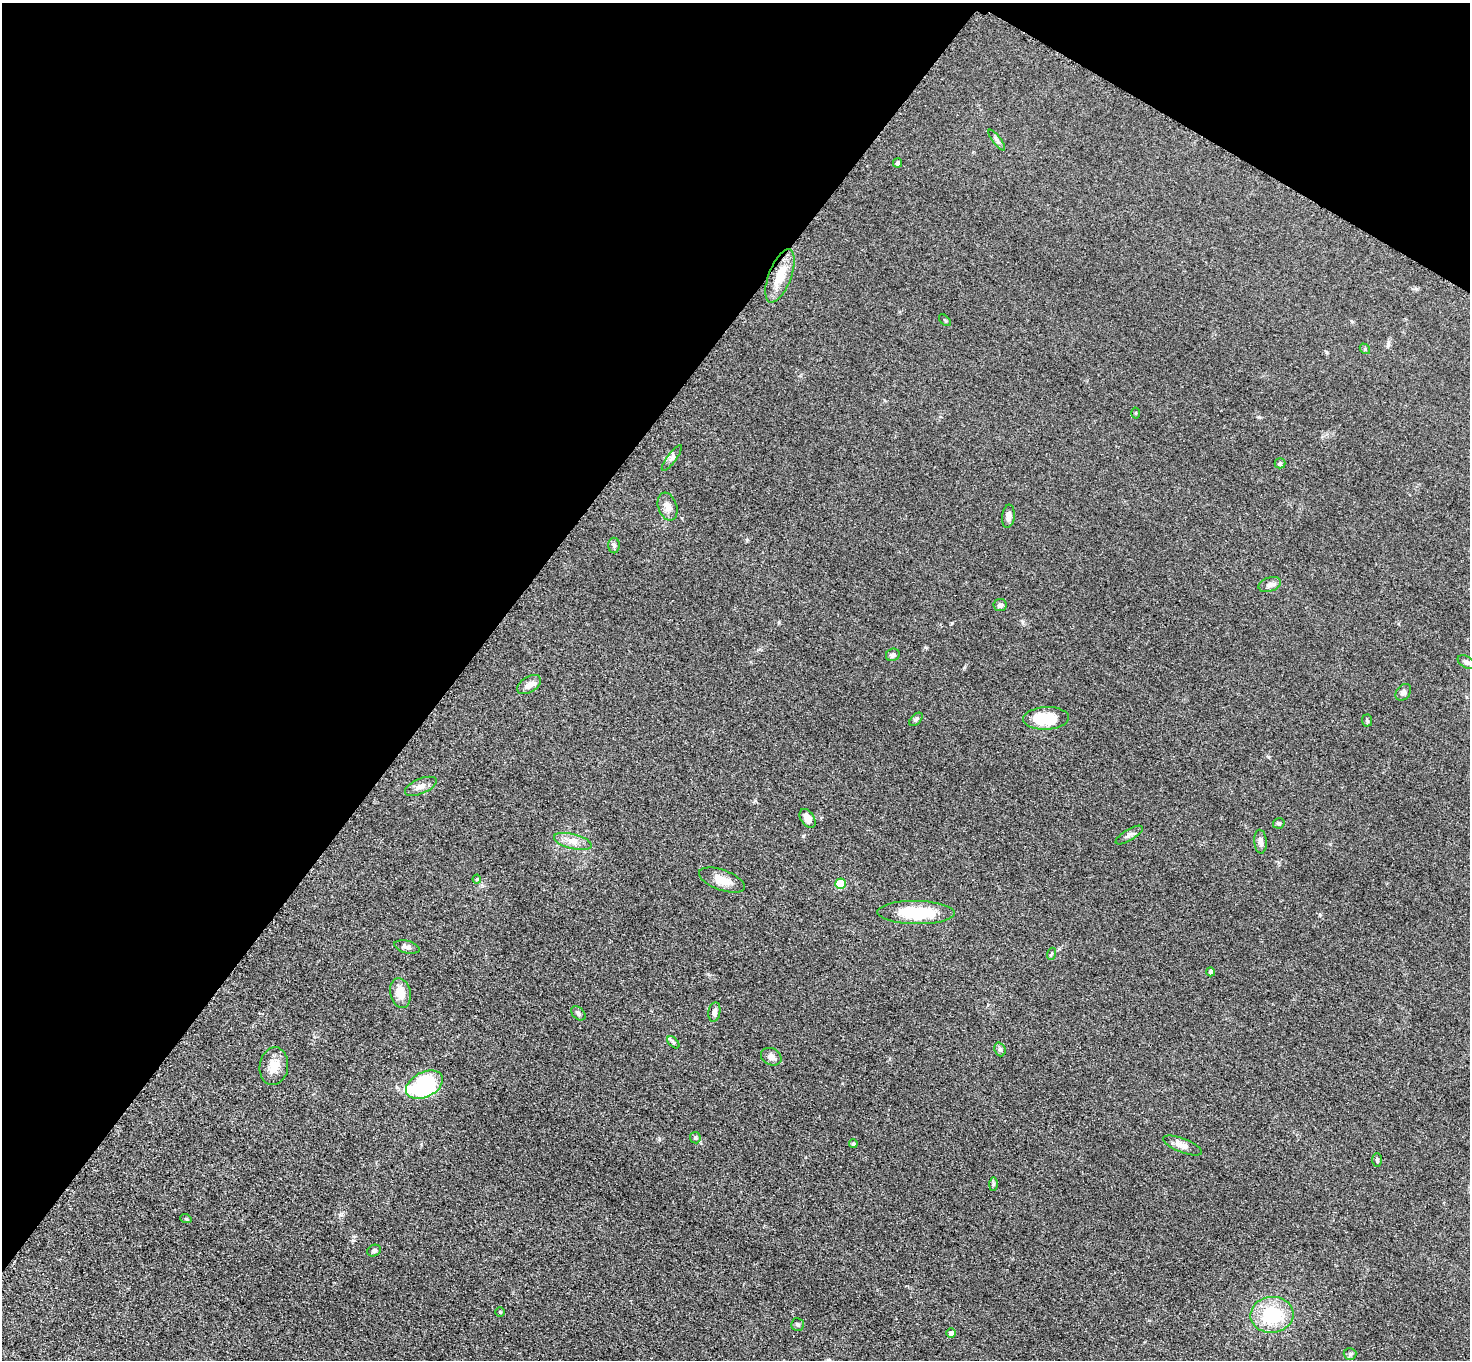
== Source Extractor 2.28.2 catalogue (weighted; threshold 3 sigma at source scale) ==
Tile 2 of 4 x 4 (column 2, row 1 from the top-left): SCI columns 1481-2948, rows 4238-5595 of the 5892 x 5898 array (HDU 1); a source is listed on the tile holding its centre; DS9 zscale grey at full resolution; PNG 1472 x 1362 px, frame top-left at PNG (2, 3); each listed source drawn as its Kron ellipse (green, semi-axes under 4 px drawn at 4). Shown black and unused: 35% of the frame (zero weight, under 3 of 5 exposures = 1% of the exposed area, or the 3 px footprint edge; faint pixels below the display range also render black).
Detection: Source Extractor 2.28.2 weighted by HDU 2 'WHT'; one run over the whole footprint, this tile lists its part. Background 0.0481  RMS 0.0054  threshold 0.0242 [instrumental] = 3 sigma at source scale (4.5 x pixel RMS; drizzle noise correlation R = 1.50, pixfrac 1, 0.05/0.05 arcsec/px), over >= 5 px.
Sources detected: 54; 1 inside a brighter listed object's ellipse — not listed separately; the other 53 listed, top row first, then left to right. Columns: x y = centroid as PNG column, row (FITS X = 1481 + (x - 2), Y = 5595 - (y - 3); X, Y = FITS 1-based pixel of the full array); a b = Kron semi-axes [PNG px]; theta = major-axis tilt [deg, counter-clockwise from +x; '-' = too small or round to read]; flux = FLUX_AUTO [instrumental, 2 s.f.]
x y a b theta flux
997 140 12 4 -53 1.3
897 163 4 4 - 1.2
780 276 28 11 69 12
945 320 7 3 -45 0.5
1365 349 6 4 -49 0.68
1136 413 5 3 - 0.5
672 458 15 4 53 1.8
1280 463 5 5 - 0.75
667 507 14 9 -70 4
1008 516 12 6 83 2.7
614 546 8 5 -89 1.2
1270 584 11 7 18 2.2
1000 605 6 6 - 1.6
893 655 7 6 - 1.5
1467 662 10 5 -30 1.6
529 685 13 8 33 3
1403 692 9 6 51 1.7
1046 718 23 11 2 20
916 719 8 5 44 0.99
1367 721 6 5 - 0.76
421 786 17 7 23 3.3
808 818 10 7 -57 4.4
1279 823 6 5 - 0.93
1129 835 15 5 31 1.9
573 841 19 7 -14 4.6
1260 842 12 6 -86 2.3
477 879 4 4 - 0.68
722 880 24 10 -20 7.2
840 884 5 5 - 15
916 913 38 11 -1 25
407 947 13 6 -14 2.1
1051 954 6 4 71 0.67
1211 972 4 4 - 2.2
400 993 15 10 -79 6.7
714 1012 10 6 80 2.4
578 1013 8 5 -44 1.2
673 1042 7 4 -44 1
1000 1049 7 5 -69 1.1
771 1057 11 8 -28 2.7
274 1066 19 14 82 7
424 1085 20 12 27 68
695 1138 6 5 - 0.89
853 1144 4 4 - 1.1
1183 1146 20 7 -21 3.8
1377 1160 7 5 -90 0.88
993 1184 7 4 89 0.88
186 1219 6 3 -19 0.57
374 1251 7 5 26 1.2
500 1312 5 5 - 0.63
1272 1315 21 18 5 30
797 1325 6 6 - 0.99
951 1333 5 5 - 2.2
1350 1354 6 6 - 1.1
Unlisted compact peaks at least as high as the median listed source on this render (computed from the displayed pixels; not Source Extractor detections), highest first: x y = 952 623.